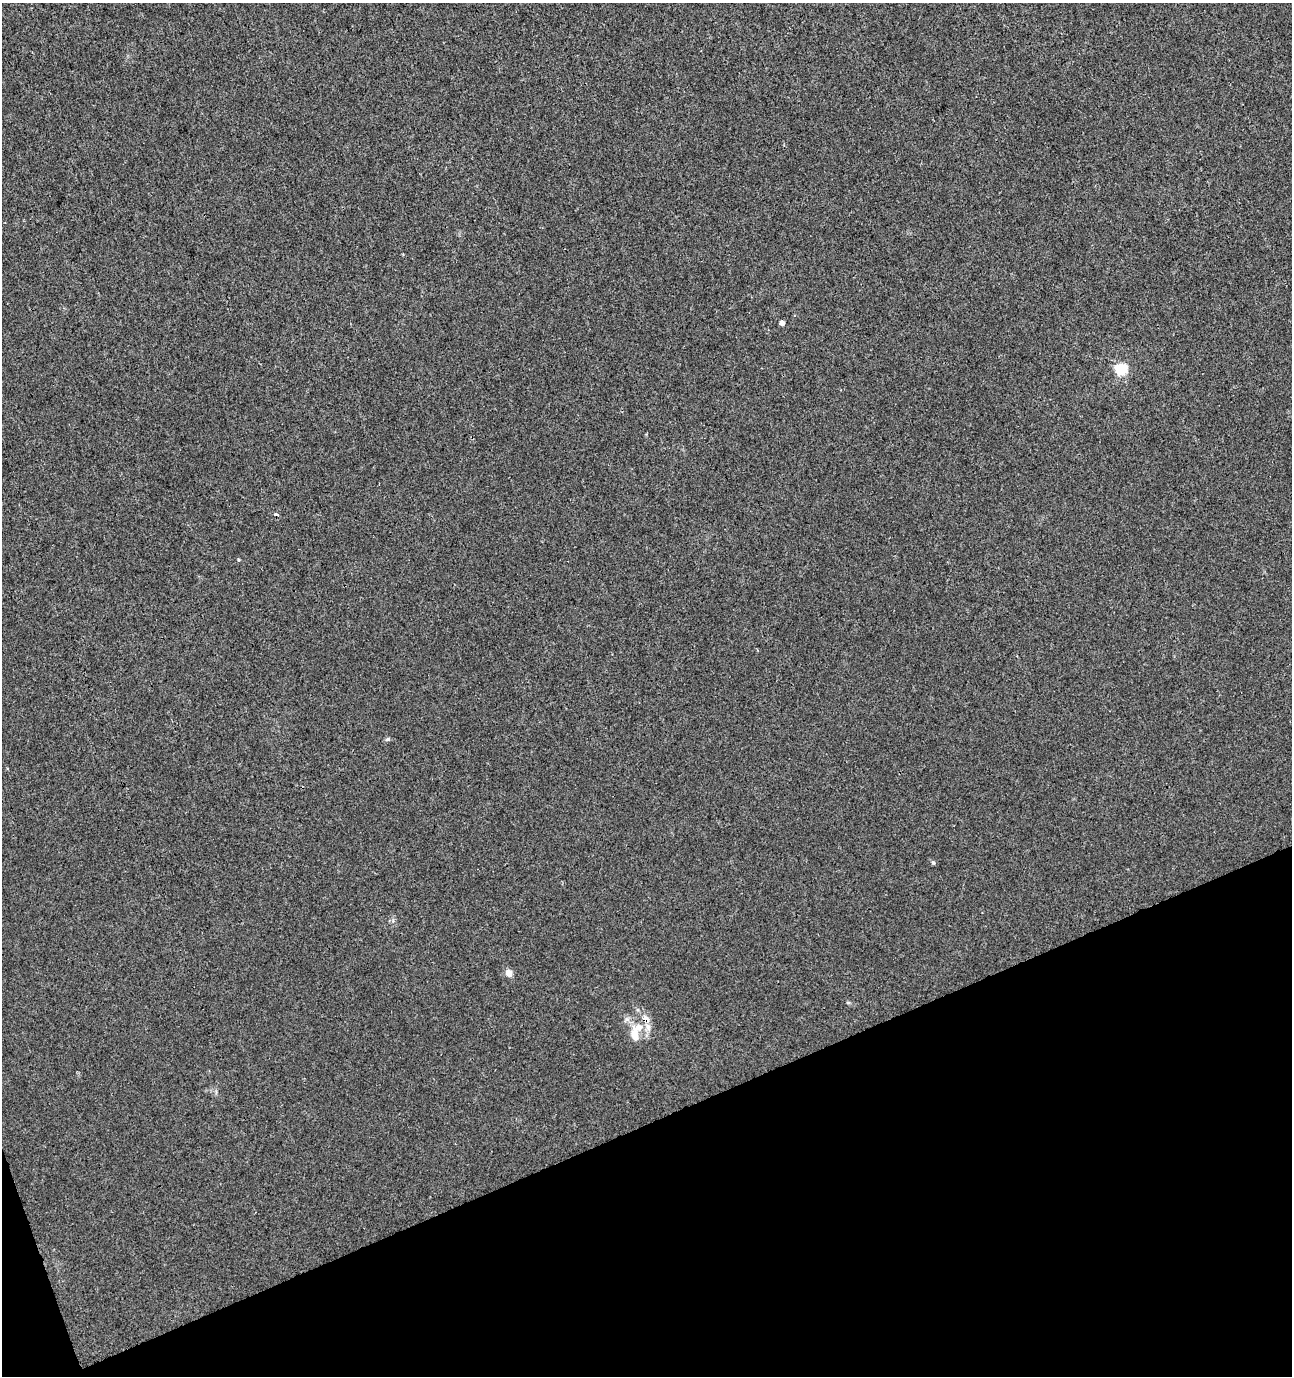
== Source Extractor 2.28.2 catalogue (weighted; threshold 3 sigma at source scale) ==
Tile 14 of 4 x 4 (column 2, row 4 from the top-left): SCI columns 1443-2732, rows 47-1420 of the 5412 x 5593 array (HDU 1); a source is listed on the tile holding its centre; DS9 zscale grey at full resolution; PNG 1294 x 1378 px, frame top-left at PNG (2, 3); no overlay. Shown black and unused: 19% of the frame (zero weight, under 3 of 4 exposures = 4% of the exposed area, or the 3 px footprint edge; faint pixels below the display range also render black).
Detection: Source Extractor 2.28.2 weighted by HDU 2 'WHT'; one run over the whole footprint, this tile lists its part. Background 0.00131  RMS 0.0027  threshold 0.0123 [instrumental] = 3 sigma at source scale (4.5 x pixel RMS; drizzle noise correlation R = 1.50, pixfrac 1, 0.0396/0.0396 arcsec/px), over >= 5 px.
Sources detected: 10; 1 cosmic-ray / hot-pixel residue — not listed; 2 inside a brighter listed object's ellipse — not listed separately; the other 7 listed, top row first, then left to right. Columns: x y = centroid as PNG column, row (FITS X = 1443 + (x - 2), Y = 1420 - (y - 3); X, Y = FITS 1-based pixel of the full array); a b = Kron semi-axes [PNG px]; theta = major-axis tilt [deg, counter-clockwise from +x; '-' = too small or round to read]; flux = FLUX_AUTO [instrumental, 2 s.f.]
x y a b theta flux
782 323 5 5 - 1.1
1121 369 6 5 - 26
388 739 8 4 27 0.44
933 863 5 4 - 0.4
509 973 9 7 -66 1.5
646 1019 11 8 -53 1.9
635 1035 16 10 -75 3.2
Overlapping masked pixels (flux is a lower limit): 1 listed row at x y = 646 1019